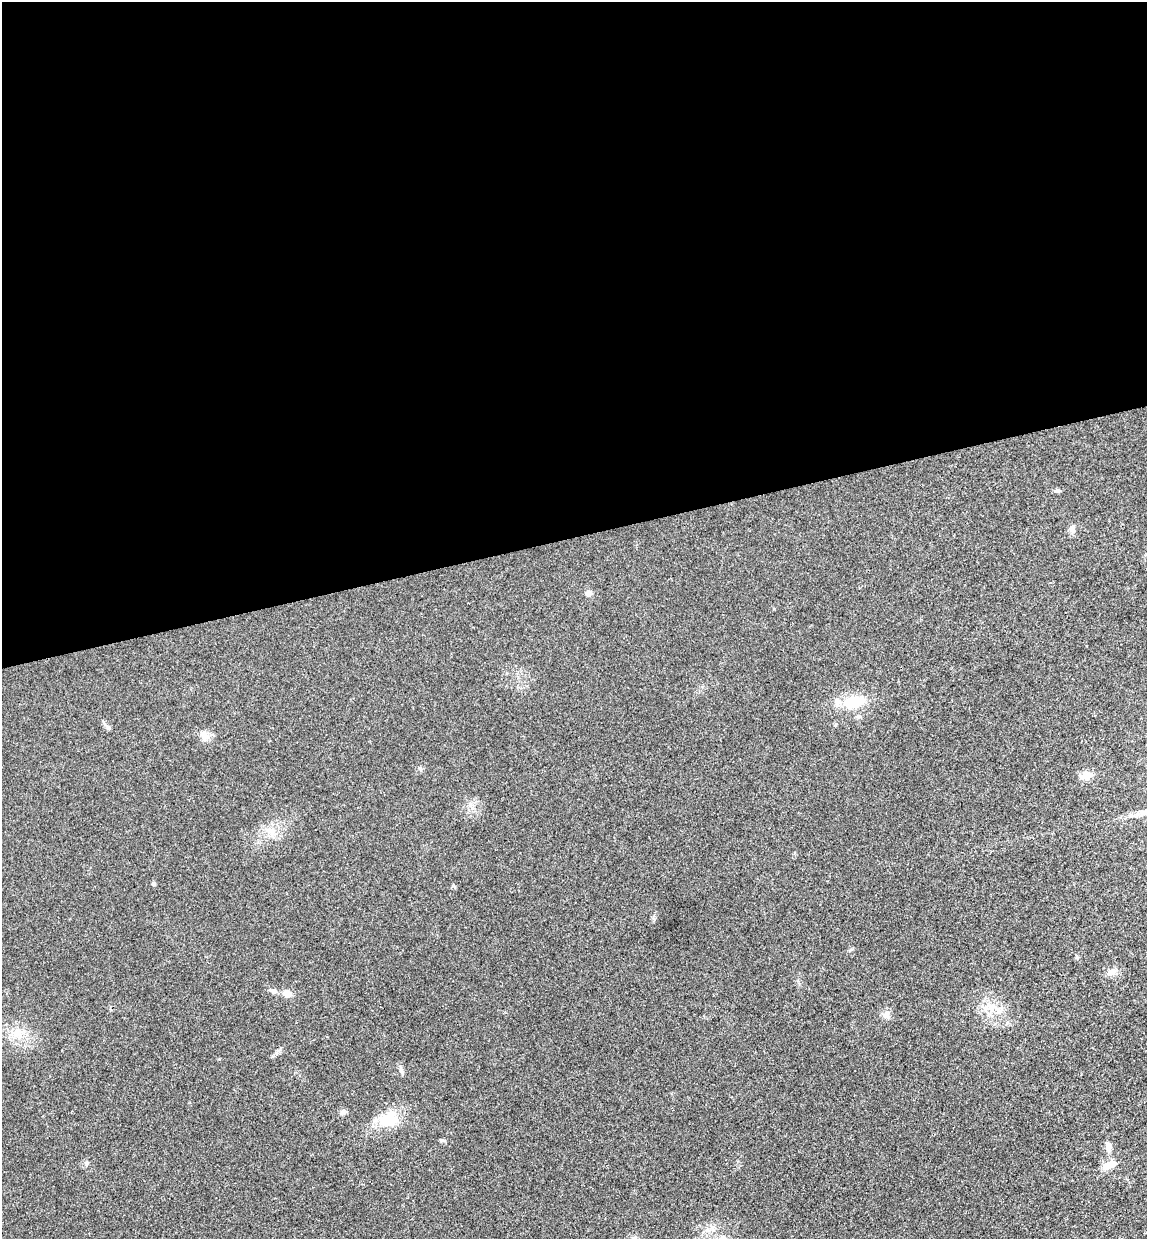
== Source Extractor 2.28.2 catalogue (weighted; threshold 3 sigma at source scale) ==
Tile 2 of 4 x 4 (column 2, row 1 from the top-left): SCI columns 1300-2444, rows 3768-5004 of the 5004 x 5061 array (HDU 1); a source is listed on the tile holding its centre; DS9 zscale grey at full resolution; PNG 1149 x 1241 px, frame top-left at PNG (2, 2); no overlay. Shown black and unused: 43% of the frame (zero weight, under 3 of 4 exposures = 6% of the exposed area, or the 3 px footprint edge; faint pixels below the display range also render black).
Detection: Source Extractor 2.28.2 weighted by HDU 2 'WHT'; one run over the whole footprint, this tile lists its part. Background 0.0185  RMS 0.0064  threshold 0.0287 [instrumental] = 3 sigma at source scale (4.5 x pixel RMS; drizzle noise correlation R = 1.50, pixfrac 1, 0.05/0.05 arcsec/px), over >= 5 px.
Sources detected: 21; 1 inside a brighter listed object's ellipse — not listed separately; the other 20 listed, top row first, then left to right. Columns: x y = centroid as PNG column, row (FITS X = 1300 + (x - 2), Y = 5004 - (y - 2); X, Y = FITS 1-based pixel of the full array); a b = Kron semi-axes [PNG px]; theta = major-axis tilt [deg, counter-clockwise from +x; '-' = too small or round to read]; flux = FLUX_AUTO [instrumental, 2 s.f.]
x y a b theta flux
1057 491 7 5 0 1.4
1072 529 9 7 80 2.3
588 593 7 6 - 3
853 702 24 12 4 19
204 735 11 9 -22 3.9
1086 775 6 6 - 14
272 830 9 7 -18 3.5
153 883 5 4 - 1.1
1112 972 13 8 14 3.7
273 991 6 6 - 1.4
287 993 10 8 -31 4.2
990 1007 20 10 7 8.7
886 1015 10 7 43 2.8
18 1034 15 12 -36 8.4
401 1071 11 3 -75 1.4
343 1112 7 7 - 1.7
389 1120 31 16 2 17
1108 1147 11 7 -77 3.9
86 1163 6 5 - 1.1
1109 1164 20 8 23 6.8
Unlisted compact peaks at least as high as the median listed source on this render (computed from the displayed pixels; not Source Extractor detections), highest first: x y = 654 919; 442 1140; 420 768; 852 949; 453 886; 1077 957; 219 1059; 273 1056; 774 609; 799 984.